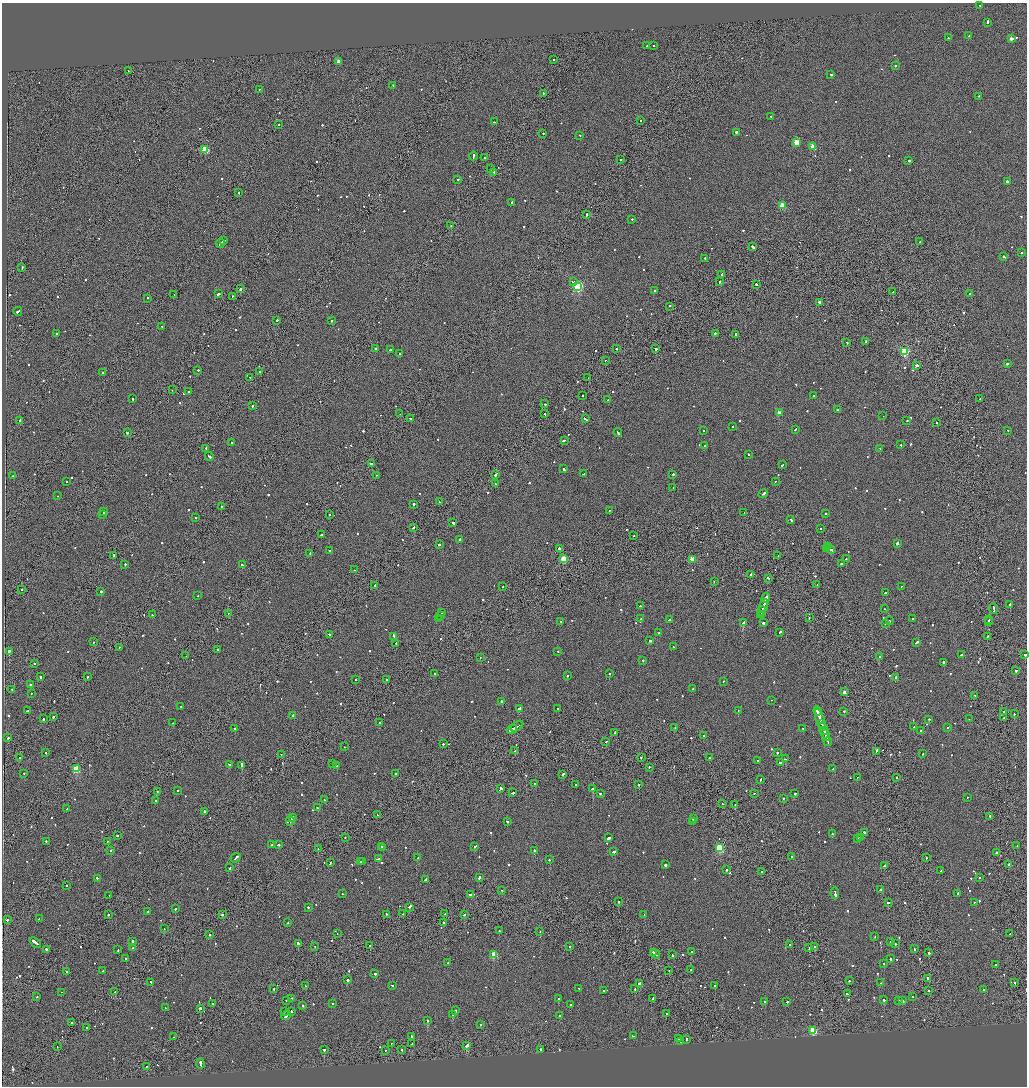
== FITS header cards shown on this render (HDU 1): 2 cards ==
NAXIS1  =                 2050
NAXIS2  =                 2168

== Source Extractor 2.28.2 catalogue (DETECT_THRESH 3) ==
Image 2050 x 2168 px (HDU 1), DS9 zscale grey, zoomed out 1/2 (1 PNG px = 2 x 2 image px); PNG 1029 x 1088 px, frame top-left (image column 2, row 2167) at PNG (2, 3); each listed source drawn as its Kron ellipse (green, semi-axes under 4 px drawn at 4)
Background -0.0615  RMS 0.066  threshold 0.197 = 3 sigma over >= 5 px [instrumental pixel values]
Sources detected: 990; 54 cannot appear on this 1/2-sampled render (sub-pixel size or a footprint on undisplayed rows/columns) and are neither listed nor drawn; of the other 936, the 500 brightest by FLUX_AUTO listed and drawn (436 fainter detections omitted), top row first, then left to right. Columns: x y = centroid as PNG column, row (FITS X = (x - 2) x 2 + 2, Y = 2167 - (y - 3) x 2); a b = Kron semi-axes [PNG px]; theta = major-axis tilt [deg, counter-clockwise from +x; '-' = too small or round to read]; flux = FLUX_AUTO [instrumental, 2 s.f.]
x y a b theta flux
980 5 2 2 - 130
987 22 2 2 - 88
969 36 2 2 - 73
948 38 2 2 - 74
1011 39 2 2 - 99
653 45 2 2 - 110
647 46 2 2 - 85
554 60 2 2 - 150
338 61 2 2 - 94
895 66 2 2 - 650
128 71 2 1 - 95
831 75 3 2 - 290
393 86 2 2 - 73
259 89 2 2 - 76
543 94 2 1 - 190
978 96 2 2 - 130
771 116 2 2 - 92
640 120 2 1 - 97
494 122 2 2 - 110
279 125 2 2 - 72
736 132 2 2 - 210
543 134 2 2 - 130
580 135 2 2 - 74
796 142 3 3 - 390
813 146 3 3 - 300
205 150 3 3 - 570
473 156 4 2 - 290
484 157 2 2 - 85
621 160 2 2 - 73
909 161 2 2 - 370
490 169 2 2 - 140
494 172 2 2 - 140
458 179 2 2 - 99
1007 181 2 2 - 200
239 192 2 1 - 87
512 203 3 2 - 88
782 206 3 3 - 330
586 214 3 2 - 250
632 219 2 2 - 97
451 226 2 1 - 210
223 241 3 2 - 220
920 241 2 1 - 77
220 244 4 2 - 250
753 247 3 2 - 270
1021 253 2 2 - 87
1004 257 3 2 - 200
705 258 2 2 - 78
22 268 3 1 - 170
722 274 2 2 - 660
574 282 3 2 - 170
720 282 3 2 - 160
757 284 3 2 - 180
578 286 4 3 - 1700
240 289 2 2 - 1700
654 290 2 2 - 210
893 292 2 2 - 77
174 294 2 1 - 130
218 294 3 2 - 320
970 294 2 2 - 770
232 296 2 2 - 80
148 298 2 2 - 130
819 302 2 2 - 3900
670 306 2 1 - 190
18 311 4 2 - 230
277 320 2 2 - 410
331 321 2 2 - 210
162 326 2 2 - 86
715 333 3 2 - 200
56 334 2 2 - 98
735 334 2 2 - 420
865 341 2 2 - 330
847 343 2 2 - 110
375 348 2 2 - 260
390 349 2 2 - 130
616 349 2 2 - 190
656 349 2 2 - 460
905 351 3 3 - 1200
399 354 2 2 - 110
605 360 2 2 - 74
1007 364 2 2 - 210
916 365 3 2 - 540
198 370 2 2 - 100
103 372 2 2 - 110
259 372 2 2 - 74
250 377 2 1 - 280
588 378 2 2 - 87
172 390 2 1 - 360
189 392 2 2 - 120
582 396 2 1 - 84
814 396 2 2 - 590
133 399 2 2 - 110
980 399 2 1 - 88
608 400 2 2 - 140
545 404 2 2 - 96
252 406 2 2 - 220
837 410 2 2 - 160
779 413 3 2 - 200
400 414 2 1 - 78
544 414 3 1 - 120
883 416 2 1 - 280
411 419 3 2 - 230
585 419 4 2 - 200
20 420 3 2 - 130
907 420 2 2 - 140
937 423 2 1 - 200
732 427 2 2 - 77
795 429 3 2 - 120
703 430 2 2 - 120
1008 430 2 2 - 75
618 432 4 2 - 320
127 433 2 2 - 1200
564 440 3 2 - 270
231 442 2 2 - 100
901 445 2 2 - 69
704 446 2 2 - 92
206 448 2 1 - 140
880 448 2 2 - 69
748 454 2 2 - 99
209 456 4 2 - 260
371 464 2 2 - 200
782 465 3 2 - 150
564 469 3 2 - 320
496 474 3 2 - 430
584 474 3 2 - 180
673 474 2 2 - 160
376 475 2 1 - 79
12 476 2 2 - 88
776 481 2 1 - 77
66 482 2 2 - 81
495 484 2 2 - 220
673 487 2 2 - 91
763 494 5 2 - 250
58 496 2 2 - 80
439 502 2 1 - 90
413 504 2 2 - 860
221 506 2 2 - 210
609 510 2 2 - 130
104 512 2 2 - 200
744 513 2 2 - 75
826 513 2 2 - 220
103 514 2 2 - 110
329 515 2 2 - 72
195 517 2 2 - 150
791 520 2 2 - 130
453 523 2 2 - 230
413 527 3 2 - 200
820 529 2 2 - 82
321 535 2 2 - 160
634 536 2 1 - 110
459 539 2 2 - 250
440 544 3 2 - 120
897 544 2 2 - 1900
827 547 2 1 - 97
559 548 2 2 - 440
826 549 3 2 - 190
831 549 4 2 - 340
330 551 2 2 - 110
310 553 2 2 - 180
113 556 3 2 - 180
778 556 2 1 - 180
563 559 3 3 - 580
692 559 2 2 - 210
846 559 2 1 - 340
841 563 2 2 - 130
125 564 2 2 - 140
242 565 3 2 - 830
354 570 2 2 - 130
751 575 3 2 - 300
768 578 3 2 - 230
714 581 2 1 - 71
375 585 2 2 - 74
817 585 2 2 - 130
503 586 2 2 - 71
901 586 2 2 - 97
22 589 2 2 - 73
101 591 2 2 - 870
885 593 2 2 - 180
198 596 2 2 - 71
766 598 5 2 - 880
1010 604 3 2 - 98
640 606 2 2 - 130
763 606 7 2 73 730
885 609 2 2 - 72
993 609 5 1 - 300
762 611 5 1 - 670
441 612 2 2 - 140
228 613 2 1 - 79
152 615 2 2 - 110
761 615 3 1 - 240
441 616 2 2 - 70
809 617 2 1 - 79
438 618 2 2 - 100
640 619 2 2 - 81
912 619 2 2 - 91
669 620 2 2 - 210
989 620 2 1 - 140
561 621 2 2 - 260
889 621 2 2 - 100
988 622 2 2 - 110
743 623 3 2 - 4700
763 623 2 2 - 1300
885 623 2 2 - 160
780 632 3 2 - 200
659 633 2 2 - 76
329 634 2 2 - 160
394 637 4 2 - 420
987 637 4 1 - 260
650 641 3 2 - 210
93 642 2 2 - 190
917 642 4 2 - 180
396 643 2 2 - 110
119 647 2 2 - 110
673 647 3 2 - 170
218 649 2 1 - 120
9 651 2 2 - 3200
558 651 2 2 - 83
1025 654 2 2 - 370
962 655 2 2 - 360
186 656 2 2 - 120
880 656 2 2 - 69
480 657 2 2 - 110
643 660 2 2 - 250
943 662 2 2 - 650
35 663 2 2 - 90
1016 670 2 2 - 490
435 674 2 2 - 94
610 674 2 2 - 75
567 676 2 2 - 260
40 677 2 2 - 150
88 677 2 2 - 87
895 677 2 2 - 380
356 679 2 2 - 180
386 679 2 2 - 81
723 681 2 2 - 96
30 685 2 2 - 160
12 689 2 2 - 150
693 689 2 2 - 91
844 692 2 2 - 120
31 693 2 2 - 92
975 695 2 2 - 80
771 700 2 1 - 180
501 701 2 2 - 260
181 706 3 2 - 270
519 708 3 2 - 220
558 708 2 2 - 77
738 710 2 1 - 200
27 711 2 1 - 150
817 711 5 2 - 470
844 711 2 2 - 74
1004 712 2 1 - 160
1014 714 2 2 - 120
293 715 2 2 - 260
53 717 2 2 - 670
1004 718 2 2 - 160
43 719 2 2 - 310
929 719 2 2 - 96
969 719 2 1 - 160
820 720 11 2 -72 970
172 723 2 1 - 89
379 723 2 2 - 270
822 724 3 1 - 220
517 726 7 2 34 550
914 726 2 2 - 97
947 727 2 2 - 74
235 728 2 2 - 170
675 728 2 2 - 95
803 728 2 2 - 100
512 729 5 2 - 380
823 729 6 2 -71 500
921 730 2 2 - 100
615 732 2 2 - 70
825 733 5 2 - 450
704 736 2 2 - 140
8 738 2 2 - 140
826 738 3 2 - 220
606 741 2 2 - 83
828 742 4 2 - 380
443 744 2 2 - 140
345 747 2 2 - 81
514 751 2 1 - 84
876 751 3 1 - 510
777 752 2 2 - 220
46 753 2 2 - 160
923 753 2 2 - 70
281 754 2 1 - 86
20 758 2 2 - 130
641 758 2 1 - 88
709 758 2 2 - 120
785 759 3 2 - 260
758 760 2 2 - 71
780 762 4 2 - 160
333 763 2 2 - 300
229 764 3 2 - 190
242 765 2 2 - 240
336 765 2 2 - 220
649 767 2 2 - 120
76 769 3 3 - 640
833 769 2 2 - 120
24 773 2 2 - 130
396 773 2 2 - 78
563 774 3 2 - 620
857 777 3 2 - 160
897 777 2 2 - 130
761 779 2 2 - 280
535 784 2 2 - 150
639 784 2 2 - 110
575 785 2 2 - 80
500 789 3 2 - 640
593 789 2 2 - 2300
177 790 2 2 - 87
157 791 2 2 - 75
512 793 4 2 - 430
754 793 2 2 - 76
795 793 2 2 - 570
600 794 2 2 - 140
967 797 2 1 - 190
783 798 2 2 - 130
156 800 2 2 - 71
324 800 2 2 - 84
722 804 2 1 - 72
735 805 2 1 - 75
317 808 2 2 - 92
67 809 2 2 - 91
204 811 2 2 - 170
377 815 2 2 - 84
990 816 2 2 - 150
292 818 3 2 - 200
693 819 3 1 - 320
290 821 4 2 - 250
507 821 2 2 - 92
692 821 2 2 - 260
864 832 3 2 - 160
832 834 2 2 - 95
117 836 2 2 - 95
860 837 2 2 - 73
345 838 2 2 - 100
609 838 3 2 - 410
857 838 2 2 - 200
46 841 2 2 - 170
108 841 2 2 - 120
272 845 2 2 - 120
278 845 3 2 - 150
1017 845 2 2 - 800
381 846 2 2 - 140
475 846 3 2 - 110
383 848 2 1 - 110
719 848 3 3 - 930
318 849 2 2 - 100
111 850 2 2 - 230
534 851 2 2 - 350
613 852 4 2 - 230
997 853 2 2 - 2500
791 857 2 2 - 290
236 858 5 2 - 400
418 858 4 2 - 260
926 858 2 2 - 100
378 859 4 2 - 400
550 860 2 1 - 130
363 861 2 1 - 130
331 862 2 2 - 170
361 862 4 2 - 270
1009 864 2 2 - 470
665 865 2 2 - 840
885 865 3 2 - 190
230 868 3 2 - 120
727 870 2 2 - 150
941 871 2 2 - 71
761 872 2 2 - 74
479 877 3 2 - 520
979 877 2 2 - 97
97 878 2 2 - 290
425 879 3 2 - 200
66 885 2 2 - 110
502 890 2 1 - 74
880 890 2 2 - 160
835 893 6 2 -79 400
958 893 2 2 - 70
342 894 2 2 - 130
470 895 2 2 - 140
109 896 2 1 - 72
618 902 2 2 - 220
974 902 2 2 - 76
888 903 2 2 - 290
308 907 2 2 - 120
409 907 2 2 - 280
175 909 2 2 - 94
147 912 2 2 - 87
108 914 2 2 - 130
386 914 2 2 - 110
403 914 2 1 - 90
445 914 2 1 - 89
464 914 2 2 - 150
644 914 2 1 - 75
222 915 2 2 - 200
7 919 2 2 - 130
39 919 2 2 - 130
444 922 2 2 - 90
288 923 2 2 - 87
164 929 2 1 - 94
499 931 2 2 - 76
540 932 2 1 - 78
337 933 2 2 - 77
1010 933 2 1 - 120
210 935 2 2 - 140
875 937 2 2 - 78
133 941 2 2 - 350
35 942 6 2 -42 800
890 942 2 2 - 94
298 943 2 2 - 810
790 944 2 2 - 86
895 944 2 2 - 150
315 946 2 1 - 190
370 946 2 2 - 240
815 946 2 2 - 530
570 947 2 2 - 170
133 948 2 2 - 100
809 948 3 1 - 180
914 949 3 2 - 130
46 950 3 2 - 210
118 950 2 2 - 290
653 952 3 1 - 170
691 952 2 2 - 94
929 953 2 2 - 690
494 954 3 3 - 420
656 954 5 2 - 350
672 955 2 2 - 120
126 959 2 2 - 170
890 959 2 2 - 230
447 963 2 2 - 110
884 963 2 2 - 70
995 965 2 2 - 170
669 970 2 1 - 110
691 970 2 2 - 70
102 971 2 1 - 180
67 972 3 2 - 400
375 974 2 2 - 260
928 978 2 2 - 190
347 980 2 2 - 1100
849 981 2 2 - 120
151 982 2 1 - 120
639 983 2 2 - 980
880 983 2 2 - 110
1015 983 2 1 - 90
392 985 2 2 - 87
715 985 2 1 - 130
306 986 2 2 - 450
579 988 2 1 - 69
274 989 2 2 - 100
635 989 2 2 - 120
984 989 2 2 - 230
929 990 2 1 - 73
115 991 2 1 - 260
603 991 2 2 - 83
62 992 2 1 - 190
847 994 2 2 - 97
912 996 2 2 - 110
37 997 2 2 - 85
292 998 2 1 - 78
558 998 2 2 - 310
653 999 3 1 - 110
884 1000 3 2 - 140
899 1000 2 2 - 130
903 1000 3 2 - 190
286 1001 2 2 - 99
764 1001 2 2 - 78
787 1002 2 2 - 170
212 1004 2 1 - 590
332 1004 2 1 - 87
570 1005 2 2 - 110
303 1006 2 2 - 260
165 1007 2 2 - 78
200 1008 2 2 - 550
291 1011 3 2 - 800
456 1011 2 2 - 93
284 1012 2 2 - 110
666 1014 2 1 - 270
286 1015 5 2 - 330
453 1015 2 2 - 550
560 1015 2 2 - 180
427 1020 2 2 - 280
72 1022 2 1 - 130
480 1024 2 2 - 78
87 1027 3 2 - 100
813 1030 3 3 - 870
411 1036 2 2 - 76
633 1036 3 2 - 80
174 1037 2 1 - 92
679 1039 2 2 - 120
686 1039 3 2 - 130
680 1041 3 2 - 150
391 1044 2 1 - 70
412 1044 2 2 - 160
467 1045 3 2 - 260
57 1047 2 1 - 110
324 1049 2 2 - 1200
401 1049 2 2 - 200
541 1049 2 2 - 100
385 1050 2 1 - 70
200 1063 5 2 - 400
146 1066 2 1 - 77
At the frame edge (FLAGS 8, measured only in part): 1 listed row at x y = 1025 654
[436 fainter detections neither listed nor drawn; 54 sub-pixel or undisplayed-footprint detections neither listed nor drawn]